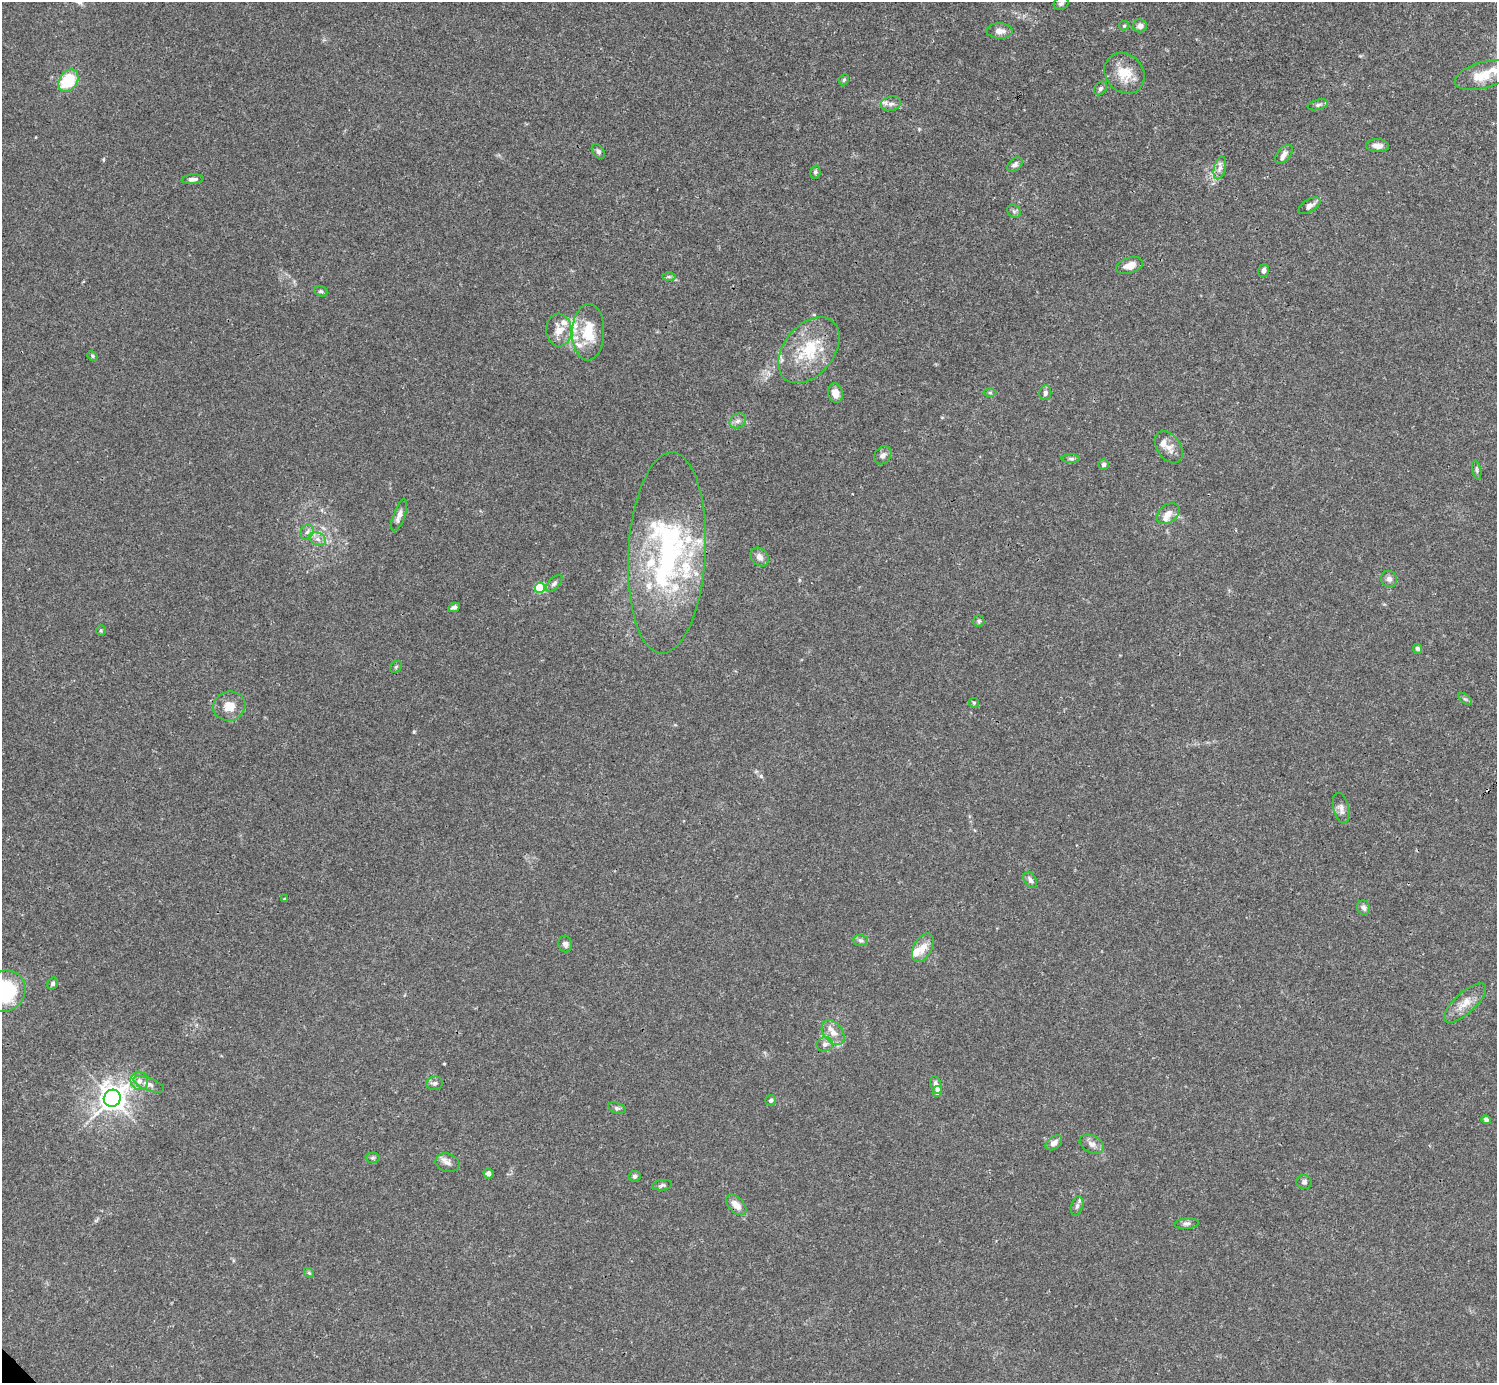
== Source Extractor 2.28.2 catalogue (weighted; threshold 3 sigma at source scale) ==
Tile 10 of 4 x 4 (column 2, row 3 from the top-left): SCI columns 1496-2990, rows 1539-2919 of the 5982 x 5981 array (HDU 1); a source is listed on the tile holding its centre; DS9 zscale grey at full resolution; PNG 1499 x 1385 px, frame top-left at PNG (2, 2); each listed source drawn as its Kron ellipse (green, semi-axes under 4 px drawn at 4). Shown black and unused: <1% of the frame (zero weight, under 3 of 4 exposures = <1% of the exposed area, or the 3 px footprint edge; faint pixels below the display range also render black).
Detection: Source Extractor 2.28.2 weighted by HDU 2 'WHT'; one run over the whole footprint, this tile lists its part. Background 0.0164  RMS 0.0022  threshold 0.0098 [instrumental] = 3 sigma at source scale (4.5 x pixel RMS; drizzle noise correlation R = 1.50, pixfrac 1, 0.05/0.05 arcsec/px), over >= 5 px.
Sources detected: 103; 1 cosmic-ray / hot-pixel residue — neither listed nor drawn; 15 inside a brighter listed object's ellipse — not listed separately; the other 87 listed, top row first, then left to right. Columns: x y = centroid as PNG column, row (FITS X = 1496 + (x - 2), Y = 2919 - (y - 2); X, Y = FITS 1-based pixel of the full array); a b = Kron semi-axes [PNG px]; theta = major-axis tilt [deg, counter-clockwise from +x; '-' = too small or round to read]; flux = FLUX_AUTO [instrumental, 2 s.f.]
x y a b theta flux
1061 3 7 6 - 0.6
1124 26 5 4 - 0.25
1140 26 7 6 - 1.2
999 31 13 8 -2 1.6
1124 73 22 18 -47 4.9
1483 75 29 13 16 5.2
844 80 6 4 66 0.36
68 81 12 8 55 11
1101 88 7 5 47 0.53
891 104 10 7 15 1
1318 105 10 5 13 0.54
1378 146 11 6 -3 1.4
598 151 8 5 -52 0.5
1284 154 11 6 49 1
1015 164 9 6 41 0.76
1220 168 12 6 76 1
815 172 6 5 - 0.43
192 179 11 4 5 0.87
1309 206 12 6 31 1.2
1014 211 7 6 - 0.54
1129 265 14 8 18 1.8
1264 270 6 5 - 0.69
669 277 7 4 -1 0.38
321 291 7 5 -21 0.4
559 330 16 13 -86 2.8
588 332 28 16 89 7.2
809 350 37 25 51 11
92 356 5 4 - 0.28
835 393 10 7 -77 2.1
990 393 6 4 0 0.3
1045 393 7 6 - 0.59
738 421 8 7 - 0.84
1169 447 18 12 -56 1.9
883 455 10 8 49 0.92
1071 459 9 4 -1 0.48
1104 465 5 5 - 0.56
1477 470 9 4 -79 0.45
1168 514 12 8 39 1.7
399 515 17 5 70 1.3
307 532 8 6 61 0.76
318 539 8 6 -22 0.99
667 553 101 38 87 52
759 557 10 8 -49 1.2
1389 579 8 8 - 0.94
554 583 10 5 44 0.71
540 588 5 5 - 15
454 607 6 4 22 0.56
979 621 5 5 - 0.36
101 630 5 5 - 0.3
1418 649 5 4 - 0.52
396 667 6 5 - 0.38
1465 699 7 4 -35 0.4
974 703 5 5 - 0.28
229 706 16 14 15 3
1341 808 15 7 -77 1.2
1030 880 9 6 -57 0.78
285 899 4 3 - 0.26
1364 908 7 6 - 0.74
861 940 7 5 -2 0.52
565 944 8 7 - 0.64
923 948 16 9 63 2.6
53 983 6 5 - 0.51
5 991 21 20 - 19
1465 1003 27 10 42 2.9
833 1033 14 9 -51 2.2
825 1044 8 7 - 0.93
139 1081 9 8 - 1.4
435 1083 8 6 13 0.68
149 1084 16 6 -22 1.2
936 1085 9 5 -73 1.1
937 1092 5 4 - 1.2
112 1098 9 8 - 220
771 1100 5 5 - 0.52
617 1108 9 5 -15 0.52
1486 1120 5 4 - 0.62
1054 1143 9 6 38 1.4
1092 1144 13 8 -25 1.3
372 1158 7 5 2 0.41
447 1163 12 9 -19 1.2
488 1173 5 5 - 0.67
634 1176 6 5 - 0.39
1304 1182 7 7 - 0.67
662 1185 10 5 7 0.54
736 1205 12 7 -46 2.1
1077 1206 10 6 74 0.71
1186 1224 12 5 5 0.65
309 1273 6 4 -44 0.28
Overlapping masked pixels (flux is a lower limit): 1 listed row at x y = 736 1205
Isophote crosses this tile's border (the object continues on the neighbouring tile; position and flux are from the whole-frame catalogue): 1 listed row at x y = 5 991